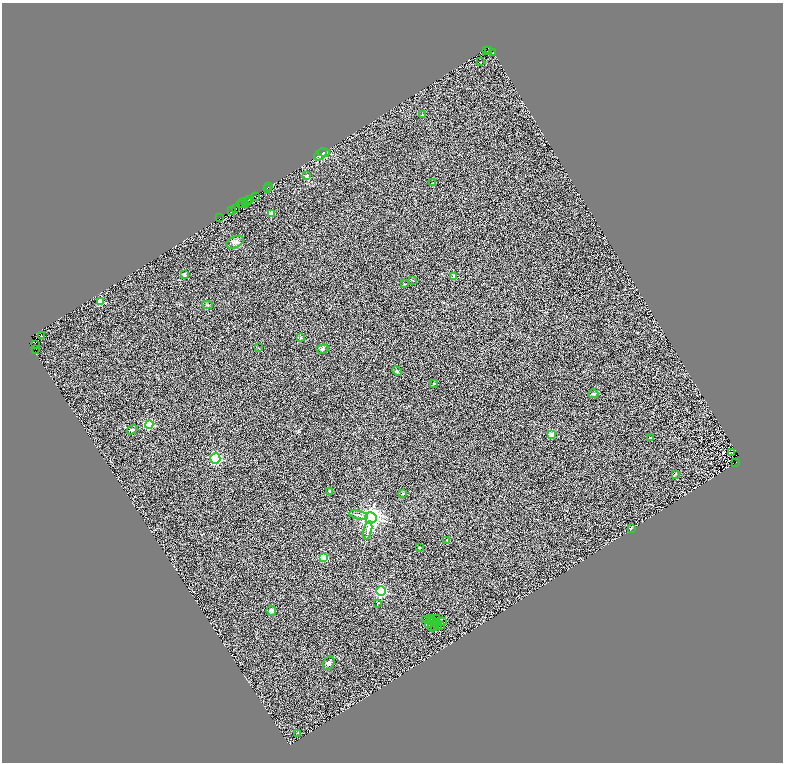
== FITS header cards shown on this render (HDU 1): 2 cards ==
NAXIS1  =                 1562
NAXIS2  =                 1520

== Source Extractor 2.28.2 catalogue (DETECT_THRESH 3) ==
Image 1562 x 1520 px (HDU 1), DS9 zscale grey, zoomed out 1/2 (1 PNG px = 2 x 2 image px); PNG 785 x 764 px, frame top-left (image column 2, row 1519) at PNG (2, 3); each listed source drawn as its Kron ellipse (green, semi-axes under 4 px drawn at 4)
Background 0.53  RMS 0.5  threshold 1.5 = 3 sigma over >= 5 px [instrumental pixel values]
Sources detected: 106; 34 cannot appear on this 1/2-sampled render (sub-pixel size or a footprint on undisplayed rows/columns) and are neither listed nor drawn; the other 72 listed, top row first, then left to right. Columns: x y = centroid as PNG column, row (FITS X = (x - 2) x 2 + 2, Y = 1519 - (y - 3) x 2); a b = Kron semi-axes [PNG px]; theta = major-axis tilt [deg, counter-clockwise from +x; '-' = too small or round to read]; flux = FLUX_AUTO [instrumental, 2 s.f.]
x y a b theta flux
487 51 2 1 - 1200
489 51 2 1 - 960
493 52 3 2 - 410
481 62 2 1 - 30
422 115 3 2 - 60
324 152 5 3 - 470
320 154 7 4 40 690
307 176 3 2 - 280
433 183 3 2 - 64
268 187 3 1 - 170
267 188 2 1 - 63
255 197 4 1 - 77
249 199 2 1 - 59
247 201 3 2 - 250
242 203 4 2 - 210
241 204 2 1 - 300
245 204 3 1 - 230
235 208 2 1 - 35
231 211 2 1 - 76
271 214 3 3 - 590
220 218 2 2 - 340
235 242 9 5 25 360
184 274 3 3 - 220
453 276 4 2 - 180
412 280 4 3 - 73
405 284 4 2 - 48
100 302 3 3 - 1500
207 305 5 3 - 100
41 335 2 1 - 38
300 338 3 3 - 200
35 344 3 2 - 1400
259 348 4 2 - 53
36 349 2 1 - 300
322 349 6 4 15 150
397 371 5 3 - 100
434 383 2 2 - 64
593 394 5 3 - 160
149 424 4 4 - 5800
132 430 6 4 34 140
551 435 4 3 - 560
650 438 3 2 - 67
732 453 2 1 - 27
215 459 5 5 - 6000
735 462 4 2 - 420
676 474 3 3 - 80
329 491 3 2 - 110
403 494 2 2 - 100
358 515 9 3 -15 200
371 518 6 5 - 41000
631 529 2 1 - 130
368 530 9 3 78 210
447 540 3 3 - 56
419 548 3 2 - 73
323 558 4 3 - 1200
381 591 5 4 - 8600
378 603 4 2 - 62
271 611 5 4 - 280
431 618 2 1 - 3.6
437 619 3 2 - 19
425 620 2 1 - 56
430 621 2 1 - 33
432 621 2 1 - 34
434 622 2 1 - 12
443 622 2 1 - 56
437 623 2 1 - 51
429 625 2 1 - 28
437 625 2 1 - 30
440 625 2 1 - 45
435 626 2 1 - 41
432 627 4 1 - 56
329 663 7 5 61 250
298 733 2 1 - 44
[34 sub-pixel or undisplayed-footprint detections neither listed nor drawn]